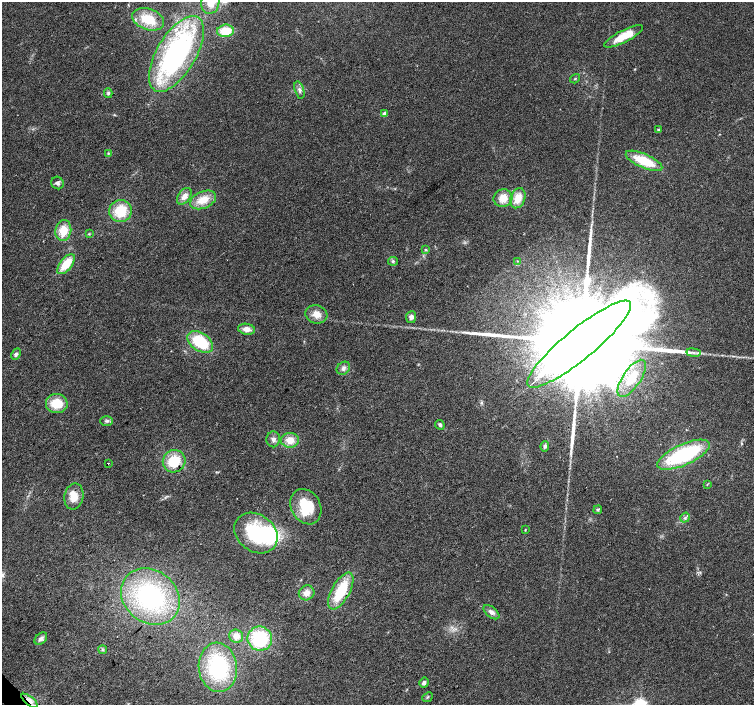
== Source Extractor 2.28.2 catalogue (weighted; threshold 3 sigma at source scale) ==
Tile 7 of 4 x 4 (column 3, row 2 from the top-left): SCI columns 3008-4510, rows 2962-4367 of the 6019 x 5987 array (HDU 1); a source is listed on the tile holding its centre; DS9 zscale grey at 2 x 2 block average (1 PNG px = mean of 2 x 2 image px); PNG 756 x 707 px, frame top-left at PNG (2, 2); each listed source drawn as its Kron ellipse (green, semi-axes under 4 px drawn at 4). Shown black and unused: <1% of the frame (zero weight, under 2 of 3 exposures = <1% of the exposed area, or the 3 px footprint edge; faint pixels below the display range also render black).
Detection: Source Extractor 2.28.2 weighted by HDU 2 'WHT'; one run over the whole footprint, this tile lists its part. Background 0.0274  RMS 0.0063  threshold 0.0286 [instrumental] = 3 sigma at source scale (4.5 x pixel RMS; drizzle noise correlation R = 1.50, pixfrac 1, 0.0396/0.0396 arcsec/px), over >= 5 px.
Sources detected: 66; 1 inside a brighter object's white glare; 3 long thin detections or spike segments (spike, bleed or trail) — neither listed nor drawn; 1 inside a brighter listed object's ellipse — not listed separately; the other 61 listed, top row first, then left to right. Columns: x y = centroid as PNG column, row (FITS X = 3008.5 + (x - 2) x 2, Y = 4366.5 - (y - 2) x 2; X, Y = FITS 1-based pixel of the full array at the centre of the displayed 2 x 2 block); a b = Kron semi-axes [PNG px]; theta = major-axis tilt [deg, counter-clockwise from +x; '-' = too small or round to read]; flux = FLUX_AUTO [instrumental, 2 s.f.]
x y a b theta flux
210 2 11 9 80 24
148 19 16 10 -19 41
225 31 8 6 7 34
624 36 21 6 27 32
176 54 42 19 59 290
575 79 5 2 - 0.99
299 90 9 4 -74 5.3
108 93 5 4 - 2.8
384 114 2 2 - 12
658 130 4 3 - 1.2
108 153 3 3 - 1.6
644 161 20 7 -24 51
57 183 6 6 - 4.9
184 196 9 6 55 10
503 198 9 9 - 20
518 198 10 7 72 22
203 200 14 8 23 24
121 211 11 11 - 44
63 230 10 8 81 29
89 234 4 3 - 1.2
426 250 4 3 - 1.2
393 261 5 4 - 2.7
518 261 3 2 - 1.1
66 264 12 6 51 35
316 314 11 9 -16 15
411 317 6 5 - 6
247 329 8 5 -8 11
200 342 14 9 -33 65
579 344 66 15 39 120000
694 353 7 2 -7 3.8
16 354 6 4 62 4.1
343 368 7 6 - 5.8
632 378 21 9 56 50
57 403 11 9 -4 36
107 421 6 5 - 3.8
440 425 5 3 - 3.4
273 439 8 7 - 6.3
290 440 9 7 5 18
545 446 5 4 - 3.5
684 455 28 10 24 140
174 461 11 11 - 45
108 463 2 2 - 1.2
707 484 4 2 - 1
74 496 13 9 80 20
306 507 18 14 -60 55
598 510 4 3 - 1.8
685 518 5 4 - 3.4
525 530 3 2 - 1
256 533 23 18 -37 110
341 591 20 9 61 64
307 593 8 7 - 11
150 596 31 26 -39 190
491 612 9 5 -39 6.4
236 636 7 6 - 12
41 639 7 5 43 5.7
260 639 12 12 - 93
103 650 4 2 - 2
218 667 25 19 -83 130
424 683 5 4 - 4.9
427 697 6 2 39 1.5
30 701 10 3 -39 7.3
Overlapping masked pixels (flux is a lower limit): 1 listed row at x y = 30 701
Isophote crosses this tile's border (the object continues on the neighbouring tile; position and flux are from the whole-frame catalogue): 1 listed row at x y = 210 2